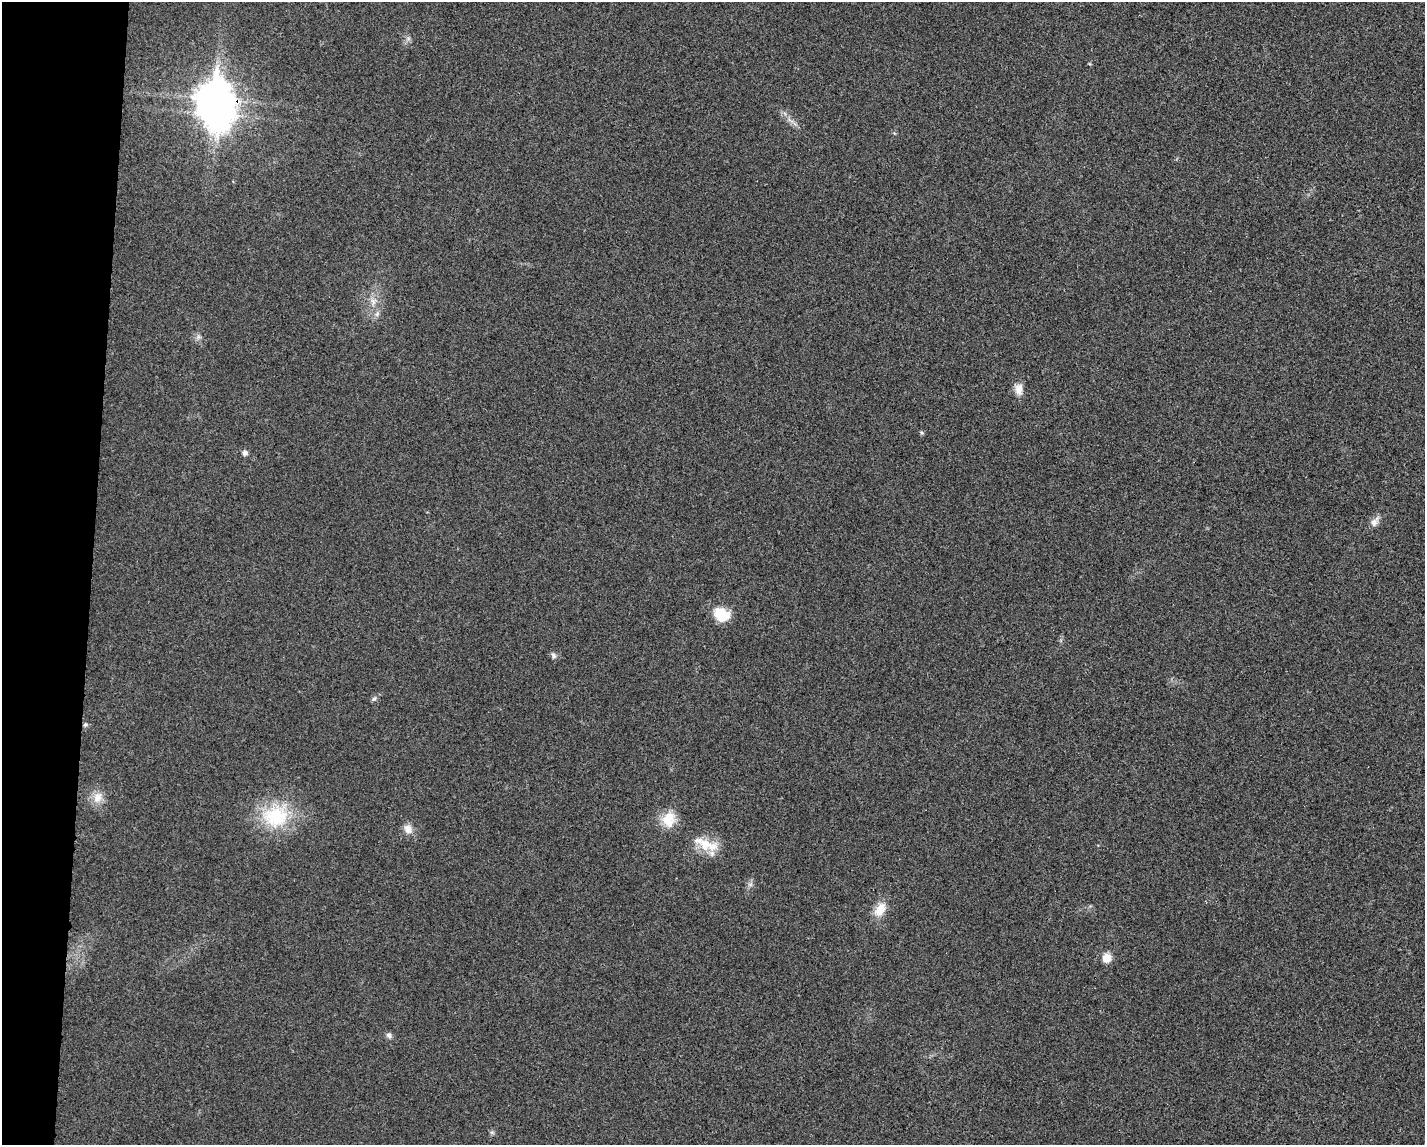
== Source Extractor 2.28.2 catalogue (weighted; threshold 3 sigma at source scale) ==
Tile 7 of 3 x 4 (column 1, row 3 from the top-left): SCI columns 110-1532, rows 1148-2290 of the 4599 x 4579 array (HDU 1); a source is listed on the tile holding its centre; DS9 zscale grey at full resolution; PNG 1427 x 1147 px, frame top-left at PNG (2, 2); no overlay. Shown black and unused: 6% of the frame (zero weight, under 3 of 4 exposures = <1% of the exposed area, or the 3 px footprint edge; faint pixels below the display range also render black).
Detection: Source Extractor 2.28.2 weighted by HDU 2 'WHT'; one run over the whole footprint, this tile lists its part. Background 0.0249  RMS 0.006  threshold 0.0268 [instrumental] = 3 sigma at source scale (4.5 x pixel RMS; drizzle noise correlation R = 1.50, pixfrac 1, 0.05/0.05 arcsec/px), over >= 5 px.
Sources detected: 20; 1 inside a brighter object's white glare — not listed; the other 19 listed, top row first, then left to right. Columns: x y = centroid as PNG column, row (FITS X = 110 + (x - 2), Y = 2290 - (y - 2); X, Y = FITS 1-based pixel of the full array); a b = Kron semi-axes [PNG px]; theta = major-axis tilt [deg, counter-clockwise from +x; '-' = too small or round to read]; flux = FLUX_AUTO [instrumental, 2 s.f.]
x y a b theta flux
213 99 13 10 60 920
373 301 10 4 -59 2.3
377 314 7 5 56 1.5
1019 389 16 10 -90 4.9
921 432 5 3 - 0.76
245 453 6 5 - 2.5
1374 522 14 8 57 3.4
721 614 17 13 -27 15
553 655 7 6 - 1.7
374 699 7 6 - 1.4
85 725 7 5 40 1.2
97 797 15 12 66 6.5
275 816 36 28 3 37
669 819 20 16 80 12
408 829 13 10 -59 4.4
704 843 31 14 -29 14
880 909 20 13 57 8.5
1107 958 11 10 - 5.7
389 1035 8 7 - 1.9
Overlapping masked pixels (flux is a lower limit): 1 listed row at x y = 213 99